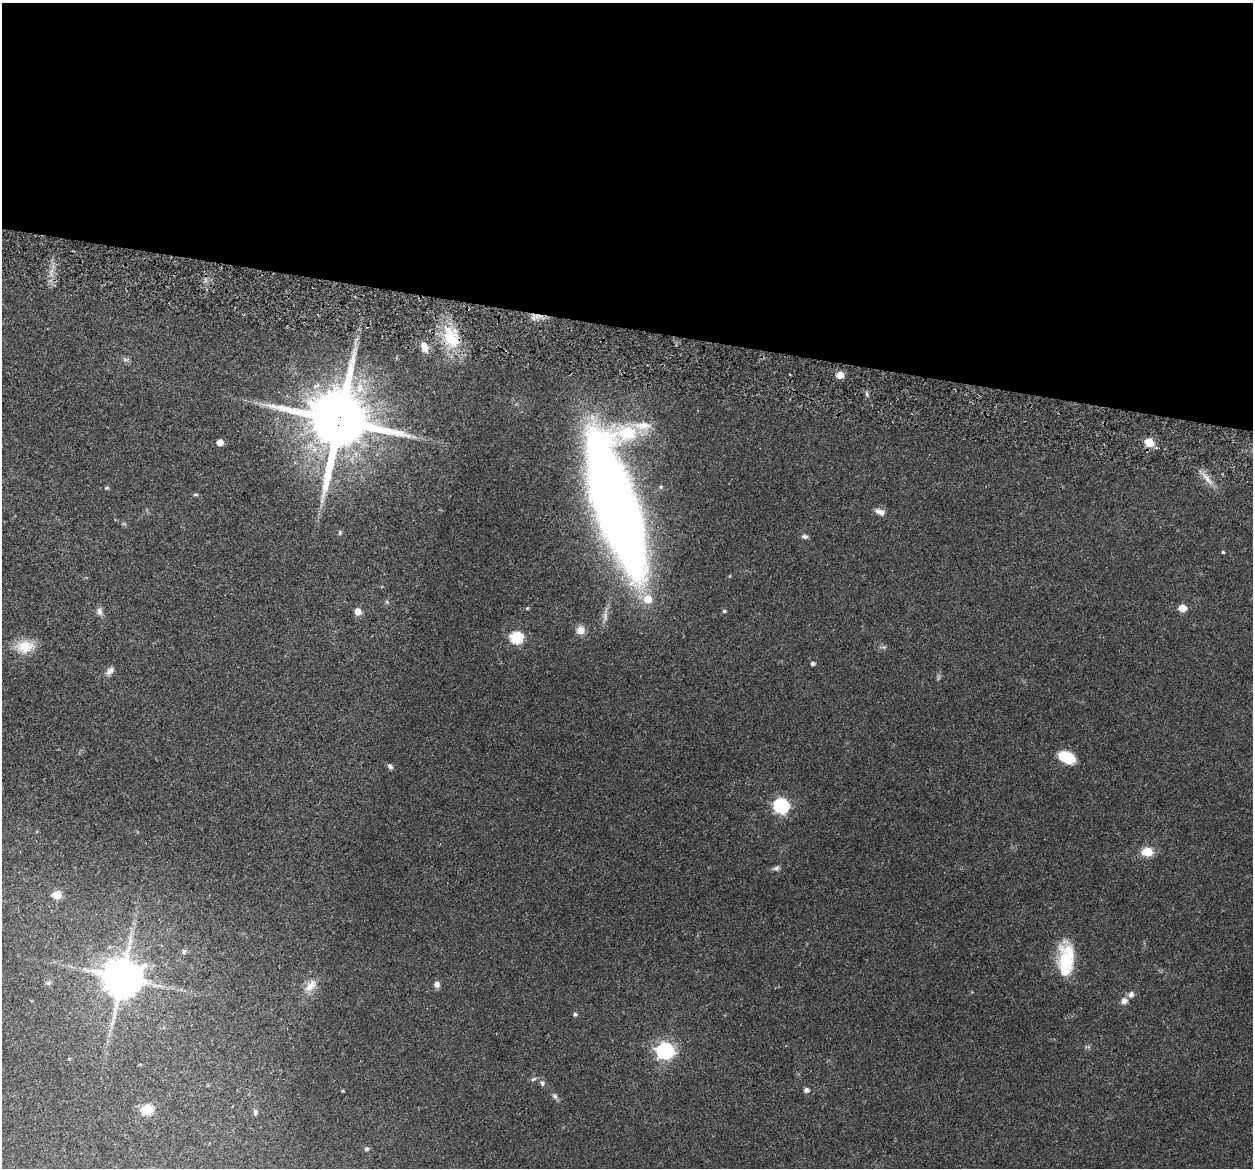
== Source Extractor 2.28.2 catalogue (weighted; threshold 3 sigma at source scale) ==
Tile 3 of 4 x 4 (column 3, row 1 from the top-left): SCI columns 2520-3770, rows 3678-4843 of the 5024 x 5087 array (HDU 1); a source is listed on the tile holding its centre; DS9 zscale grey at full resolution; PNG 1255 x 1170 px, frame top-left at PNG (2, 3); no overlay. Shown black and unused: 28% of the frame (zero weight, under 3 of 5 exposures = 3% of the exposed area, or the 3 px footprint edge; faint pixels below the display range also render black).
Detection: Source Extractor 2.28.2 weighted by HDU 2 'WHT'; one run over the whole footprint, this tile lists its part. Background 0.0622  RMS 0.0056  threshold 0.0252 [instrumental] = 3 sigma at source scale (4.5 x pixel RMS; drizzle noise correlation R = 1.50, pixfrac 1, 0.05/0.05 arcsec/px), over >= 5 px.
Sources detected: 59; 1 too faint to see at this stretch — not listed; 2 inside a brighter listed object's ellipse — not listed separately; the other 56 listed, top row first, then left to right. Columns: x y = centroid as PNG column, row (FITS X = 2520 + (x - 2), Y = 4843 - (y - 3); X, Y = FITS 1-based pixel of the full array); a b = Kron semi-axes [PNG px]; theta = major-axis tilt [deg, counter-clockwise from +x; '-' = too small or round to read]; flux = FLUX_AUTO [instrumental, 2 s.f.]
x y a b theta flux
451 338 27 20 -63 25
424 347 12 7 -72 5.1
125 360 9 4 0 1.2
840 375 6 5 - 6.5
339 421 19 18 - 4700
627 433 25 18 -5 27
414 437 7 4 -18 1.2
220 442 5 5 - 5.3
1149 443 5 5 - 21
1208 480 19 5 -48 4.5
661 487 5 4 - 0.74
107 488 6 5 - 0.81
195 495 7 3 0 0.73
616 505 103 25 -72 1000
880 512 13 7 -24 3.2
340 532 6 5 - 0.84
805 536 8 6 -2 1.5
1223 552 4 3 - 0.65
387 602 6 4 -43 0.72
527 608 5 4 - 0.63
1182 608 5 5 - 11
99 611 11 7 -77 2.4
724 611 4 4 - 0.85
358 612 6 6 - 4.5
605 617 14 6 86 3.2
580 630 11 10 - 4.4
516 637 6 6 - 59
25 647 24 16 6 12
813 664 4 4 - 1.4
110 671 11 7 41 2.7
1067 757 16 10 -24 16
390 766 7 6 - 1.6
781 806 7 6 - 120
1147 852 10 8 0 10
776 868 9 6 16 1.6
57 895 6 5 - 12
184 952 7 5 89 1.2
1066 960 37 17 86 26
122 977 11 11 - 1900
49 983 7 6 - 1.4
437 984 7 7 - 2.5
310 986 21 10 48 6.2
1131 994 8 6 39 2.2
1124 1001 9 9 - 2.7
575 1014 5 5 - 1
665 1051 7 7 - 200
69 1059 4 4 - 0.54
140 1064 5 3 - 0.51
533 1079 9 4 27 1
542 1083 6 6 - 1.3
806 1090 5 5 - 2
343 1091 4 3 - 0.58
555 1096 8 6 -45 1.5
147 1109 6 5 - 33
255 1112 8 6 83 1.4
367 1149 7 5 27 0.98
Overlapping masked pixels (flux is a lower limit): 2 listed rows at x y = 451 338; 339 421